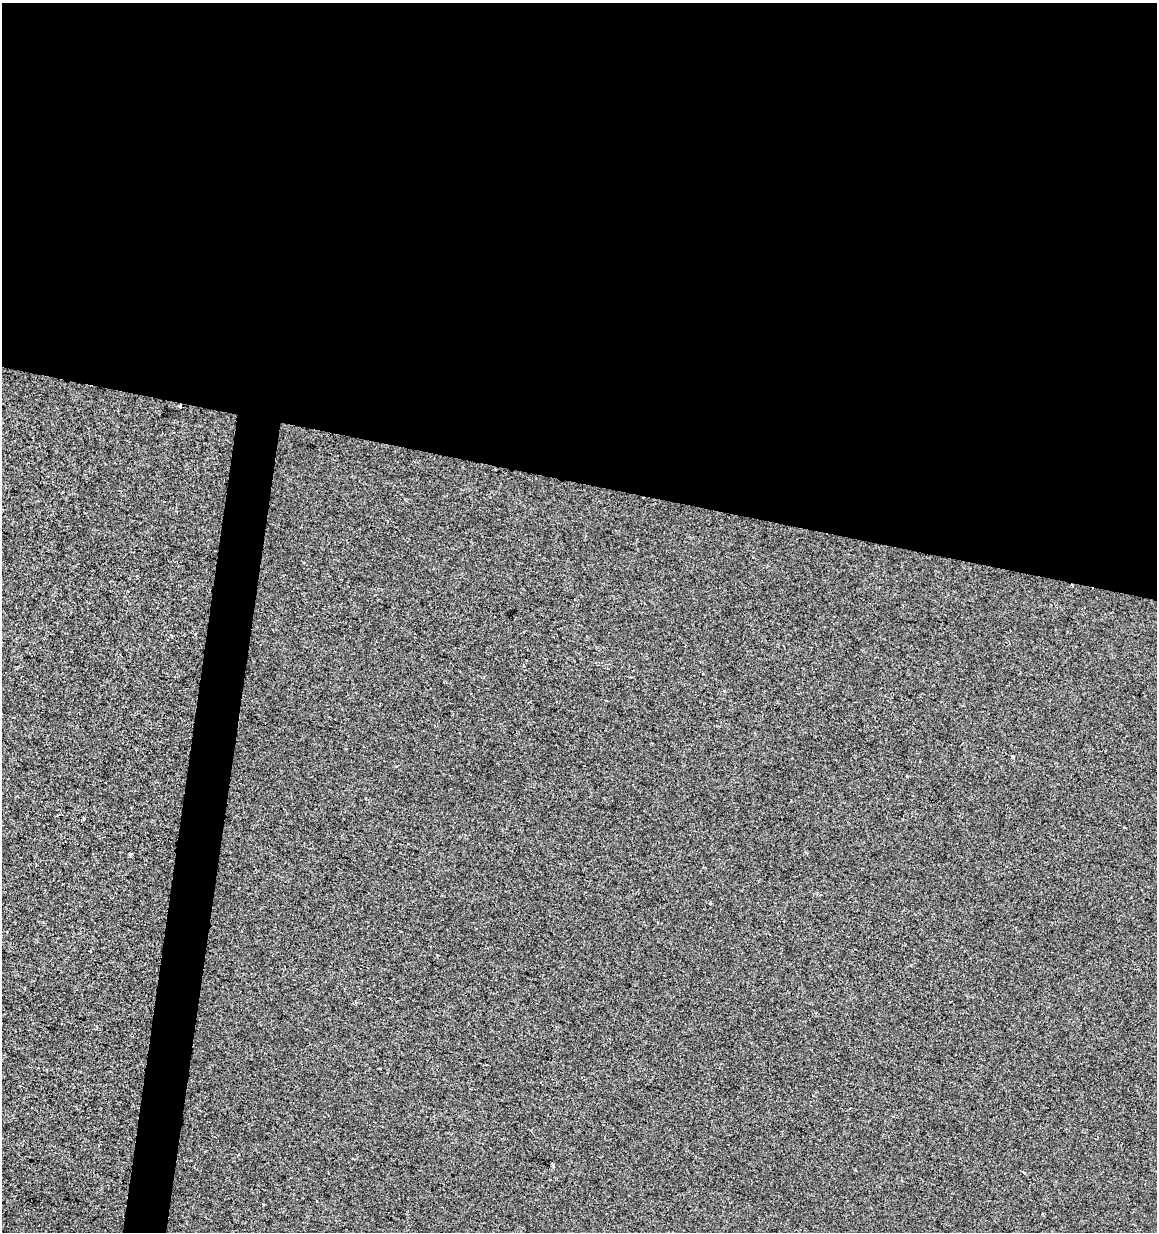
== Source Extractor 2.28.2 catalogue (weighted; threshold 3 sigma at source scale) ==
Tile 3 of 4 x 4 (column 3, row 1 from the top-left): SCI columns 2596-3750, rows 3690-4919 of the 5130 x 4927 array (HDU 1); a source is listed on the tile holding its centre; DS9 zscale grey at full resolution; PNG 1159 x 1234 px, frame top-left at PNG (2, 3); no overlay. Shown black and unused: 42% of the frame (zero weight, under 2 of 3 exposures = <1% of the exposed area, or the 3 px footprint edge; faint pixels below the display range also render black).
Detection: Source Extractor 2.28.2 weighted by HDU 2 'WHT'; one run over the whole footprint, this tile lists its part. Background 2.04e-04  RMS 0.0042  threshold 0.019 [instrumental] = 3 sigma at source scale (4.5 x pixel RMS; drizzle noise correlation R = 1.50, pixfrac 1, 0.0396/0.0396 arcsec/px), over >= 5 px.
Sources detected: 6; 1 cosmic-ray / hot-pixel residue — not listed; the other 5 listed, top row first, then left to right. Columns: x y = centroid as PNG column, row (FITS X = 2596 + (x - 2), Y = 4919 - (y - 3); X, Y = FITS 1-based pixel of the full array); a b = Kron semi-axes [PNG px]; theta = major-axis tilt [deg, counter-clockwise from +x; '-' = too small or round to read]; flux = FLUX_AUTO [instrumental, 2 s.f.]
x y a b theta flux
1013 757 4 3 - 1.1
907 776 2 2 - 0.37
130 853 3 3 - 1.1
710 903 4 2 - 0.46
553 1164 3 3 - 14